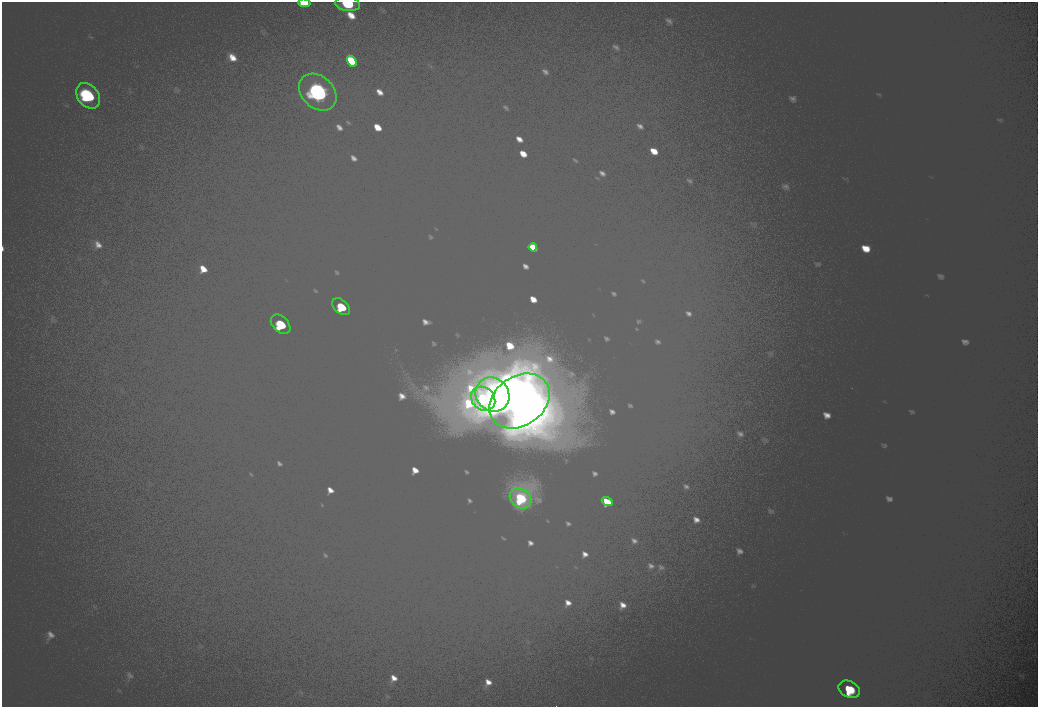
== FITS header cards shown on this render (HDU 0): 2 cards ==
NAXIS1  =                 2072
NAXIS2  =                 1410

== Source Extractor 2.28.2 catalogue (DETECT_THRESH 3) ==
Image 2072 x 1410 px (HDU 0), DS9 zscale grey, zoomed out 1/2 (1 PNG px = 2 x 2 image px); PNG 1040 x 709 px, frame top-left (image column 1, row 1410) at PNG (2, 2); each listed source drawn as its Kron ellipse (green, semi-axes under 4 px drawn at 4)
Background 102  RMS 30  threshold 90.8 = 3 sigma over >= 5 px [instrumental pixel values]
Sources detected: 14; all 14 listed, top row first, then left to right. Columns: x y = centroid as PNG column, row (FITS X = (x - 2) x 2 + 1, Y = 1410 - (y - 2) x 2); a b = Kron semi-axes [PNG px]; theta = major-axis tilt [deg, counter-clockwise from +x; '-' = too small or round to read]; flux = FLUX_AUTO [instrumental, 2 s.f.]
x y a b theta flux
304 3 6 4 -6 8900
348 4 12 7 -8 32000
352 61 6 4 -58 12000
318 92 21 16 -43 120000
88 96 14 10 -51 57000
533 247 4 3 - 8500
341 307 10 6 -43 24000
281 324 11 7 -44 33000
492 394 18 16 -47 160000
483 399 13 11 -44 64000
520 401 32 24 35 430000
521 498 12 9 -38 43000
607 501 5 3 - 9100
849 689 11 8 -27 33000
At the frame edge (FLAGS 8, measured only in part): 2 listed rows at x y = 304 3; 348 4